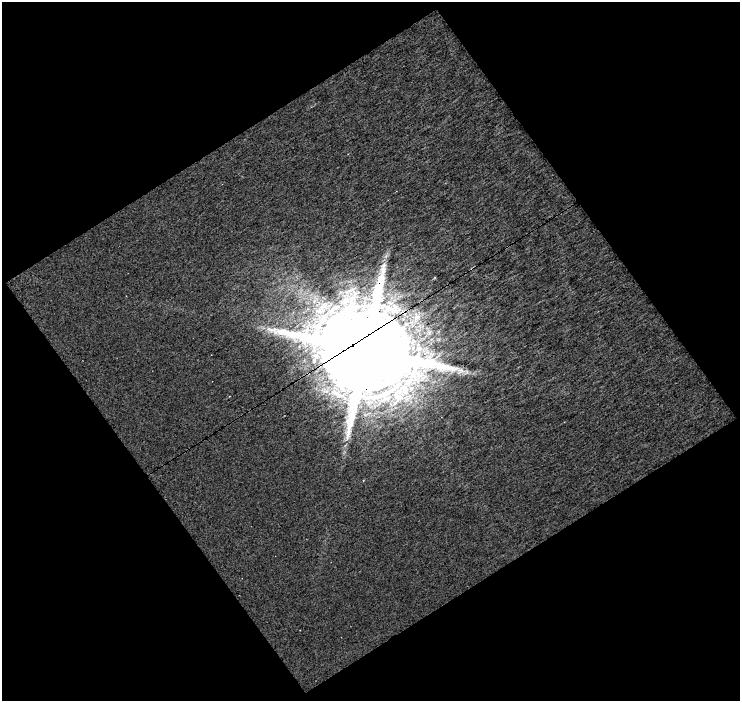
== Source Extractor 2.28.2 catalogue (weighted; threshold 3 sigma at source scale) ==
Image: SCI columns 1-738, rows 15-713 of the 738 x 730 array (HDU 1 of 3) = the unmasked area's bounding box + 8 px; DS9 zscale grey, full resolution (1 PNG px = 1 image px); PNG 742 x 703 px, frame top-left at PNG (2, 2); no overlay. Shown black and unused: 50% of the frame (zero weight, under 7 of 14 exposures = <1% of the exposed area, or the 3 px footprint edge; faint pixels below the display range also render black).
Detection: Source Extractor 2.28.2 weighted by HDU 2 'WHT'. Background 0.164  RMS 0.37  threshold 1.52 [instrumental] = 3 sigma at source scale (4.09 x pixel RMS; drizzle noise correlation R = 1.36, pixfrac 0.8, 0.0396/0.0396 arcsec/px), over >= 5 px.
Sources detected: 4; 1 cosmic-ray / hot-pixel residue — not listed; the other 3 listed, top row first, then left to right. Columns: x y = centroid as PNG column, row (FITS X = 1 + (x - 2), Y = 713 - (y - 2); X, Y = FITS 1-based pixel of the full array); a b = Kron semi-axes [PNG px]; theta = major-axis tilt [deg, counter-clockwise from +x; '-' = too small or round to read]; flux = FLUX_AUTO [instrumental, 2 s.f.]
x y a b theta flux
386 256 7 4 71 89
271 330 18 8 -6 370
365 350 27 23 -24 970000
Overlapping masked pixels (flux is a lower limit): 1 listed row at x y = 365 350